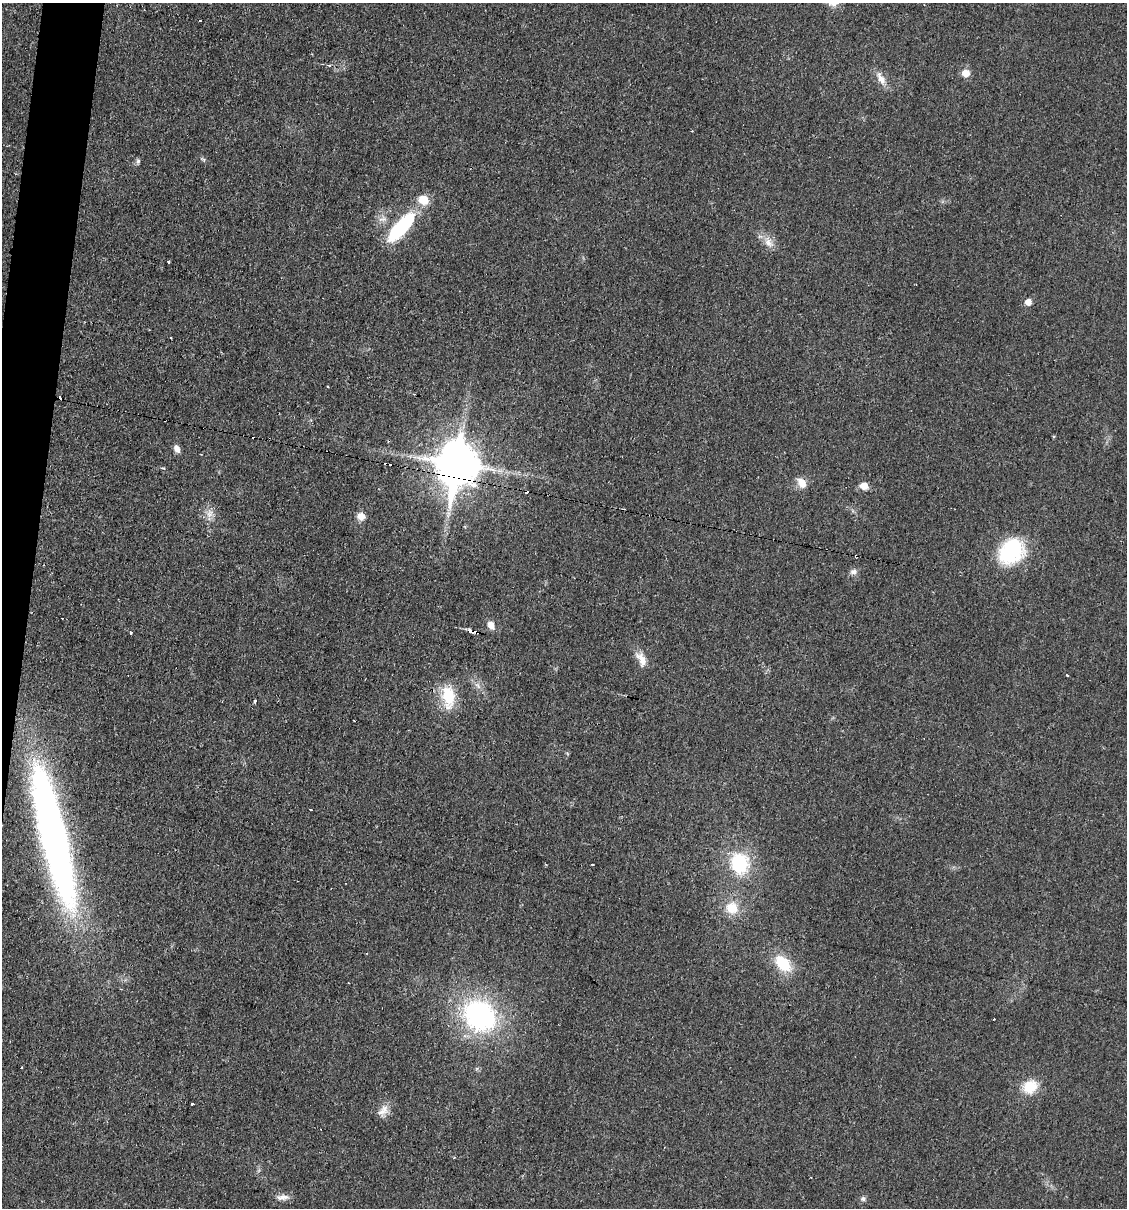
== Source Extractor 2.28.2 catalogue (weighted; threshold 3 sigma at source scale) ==
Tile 7 of 4 x 4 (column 3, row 2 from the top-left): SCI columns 2486-3610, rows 2415-3620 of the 4848 x 4828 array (HDU 1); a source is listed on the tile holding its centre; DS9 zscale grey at full resolution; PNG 1129 x 1210 px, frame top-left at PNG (2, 3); no overlay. Shown black and unused: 3% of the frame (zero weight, under 2 of 3 exposures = <1% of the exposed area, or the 3 px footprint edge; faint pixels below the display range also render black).
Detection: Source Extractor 2.28.2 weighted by HDU 2 'WHT'; one run over the whole footprint, this tile lists its part. Background 0.0329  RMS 0.0049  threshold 0.022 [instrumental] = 3 sigma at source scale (4.5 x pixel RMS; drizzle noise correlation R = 1.50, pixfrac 1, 0.05/0.05 arcsec/px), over >= 5 px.
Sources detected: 51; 8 cosmic-ray / hot-pixel residue — not listed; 1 inside a brighter listed object's ellipse — not listed separately; the other 42 listed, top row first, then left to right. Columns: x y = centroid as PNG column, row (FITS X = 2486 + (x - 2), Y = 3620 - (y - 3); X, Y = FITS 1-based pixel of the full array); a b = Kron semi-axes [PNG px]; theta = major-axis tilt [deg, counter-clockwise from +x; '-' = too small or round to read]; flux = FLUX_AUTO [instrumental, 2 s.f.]
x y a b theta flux
200 20 3 2 - 0.47
329 65 5 3 - 0.62
966 73 9 8 - 4.5
881 78 21 8 -60 4.7
203 159 6 4 -19 0.72
138 161 7 6 - 1
401 227 43 15 48 34
768 243 16 10 -48 4.7
169 262 3 3 - 1.4
1028 302 6 5 - 3.9
328 386 3 3 - 1.4
177 449 10 6 -64 2.6
457 464 15 12 82 1800
802 483 15 9 -51 4.4
864 486 9 8 - 4.2
210 513 13 9 78 3.7
361 516 10 9 - 3.7
1012 551 31 24 48 37
856 556 3 3 - 0.67
853 572 9 7 12 2
491 625 10 7 -59 3.4
470 630 7 3 -22 10
130 632 3 3 - 0.9
642 659 21 10 -63 5.6
478 686 11 5 -46 2
448 697 30 16 -84 16
255 701 3 3 - 3.5
311 809 3 3 - 1.6
53 836 139 24 -77 330
739 863 27 23 -88 28
592 864 3 3 - 0.72
732 908 16 16 - 10
783 963 19 12 -45 18
348 983 2 2 - 0.42
480 1015 34 29 -43 88
993 1019 3 2 - 0.86
22 1067 2 2 - 0.5
1030 1087 18 15 26 11
192 1104 3 3 - 0.96
381 1112 15 10 21 4.2
282 1197 19 7 3 3.1
863 1199 7 6 - 1.3
Overlapping masked pixels (flux is a lower limit): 3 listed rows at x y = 457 464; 856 556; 470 630